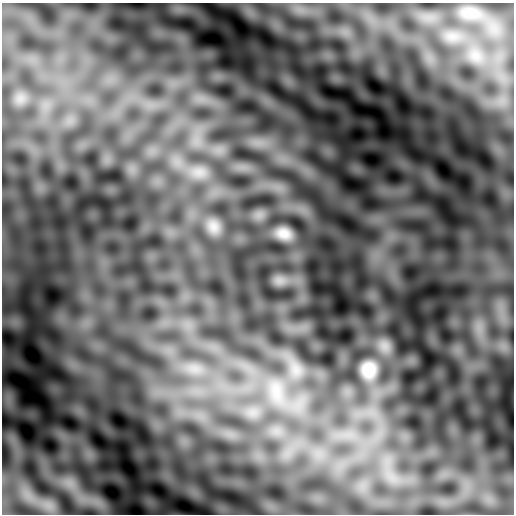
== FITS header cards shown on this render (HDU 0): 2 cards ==
NAXIS1  =                  512
NAXIS2  =                  512

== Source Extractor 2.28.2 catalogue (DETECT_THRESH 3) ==
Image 512 x 512 px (HDU 0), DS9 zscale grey, 1 PNG px = 1 image px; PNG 516 x 516 px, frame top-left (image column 1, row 512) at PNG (2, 3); no overlay
Background 3.07e-04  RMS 5.5e-04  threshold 0.00164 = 3 sigma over >= 5 px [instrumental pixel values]
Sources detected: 10; all 10 listed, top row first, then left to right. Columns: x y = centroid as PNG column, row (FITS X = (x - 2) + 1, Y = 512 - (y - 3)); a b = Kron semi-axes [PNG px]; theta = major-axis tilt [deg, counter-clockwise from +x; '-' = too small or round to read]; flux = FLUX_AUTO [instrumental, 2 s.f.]
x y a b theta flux
199 172 26 18 -2 0.85
213 226 18 14 -68 0.49
284 234 14 10 -16 0.6
280 280 17 12 -3 0.32
384 346 20 17 -54 0.58
194 369 24 14 -7 0.8
369 370 31 28 -90 1.9
276 391 12 7 -75 0.36
8 399 16 9 -84 0.43
70 483 9 5 -45 0.21